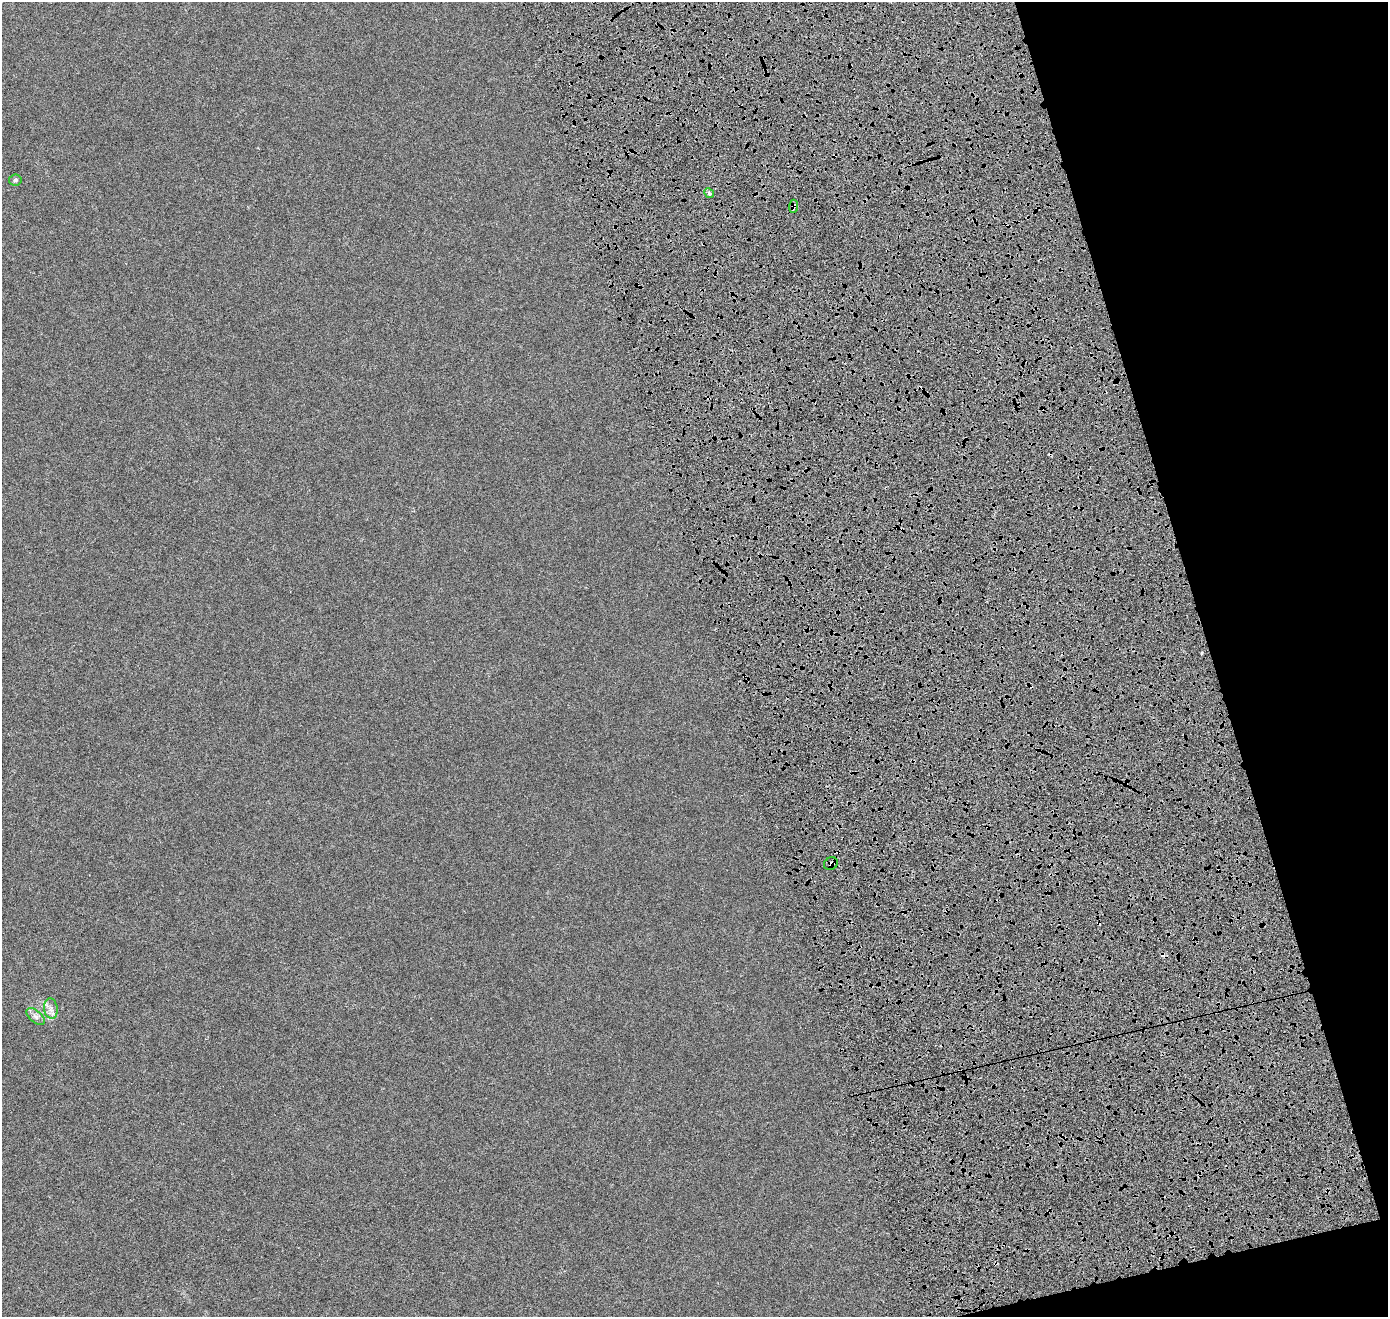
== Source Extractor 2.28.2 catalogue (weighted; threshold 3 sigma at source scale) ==
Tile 12 of 4 x 4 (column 4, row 3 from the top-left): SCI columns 4313-5698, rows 1523-2837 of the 5840 x 5638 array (HDU 1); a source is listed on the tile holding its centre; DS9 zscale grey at full resolution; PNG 1390 x 1319 px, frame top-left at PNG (2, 2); each listed source drawn as its Kron ellipse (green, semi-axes under 4 px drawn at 4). Shown black and unused: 15% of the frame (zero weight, under 4 of 8 exposures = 7% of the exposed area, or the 3 px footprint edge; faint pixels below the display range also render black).
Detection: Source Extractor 2.28.2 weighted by HDU 2 'WHT'; one run over the whole footprint, this tile lists its part. Background 3.17e-06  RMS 0.0016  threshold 0.00671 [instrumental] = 3 sigma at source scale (4.09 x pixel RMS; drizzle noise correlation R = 1.36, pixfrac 0.8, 0.0396/0.0396 arcsec/px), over >= 5 px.
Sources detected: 11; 5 cosmic-ray / hot-pixel residue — neither listed nor drawn; the other 6 listed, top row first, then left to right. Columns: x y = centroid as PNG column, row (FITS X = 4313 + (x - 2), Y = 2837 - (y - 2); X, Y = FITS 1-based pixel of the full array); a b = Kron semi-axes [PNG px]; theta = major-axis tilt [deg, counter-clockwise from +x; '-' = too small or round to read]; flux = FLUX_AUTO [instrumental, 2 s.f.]
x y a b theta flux
15 180 6 5 - 0.25
709 193 5 4 - 0.22
793 206 7 4 86 0.29
831 864 7 6 - 0.46
51 1009 10 7 -81 0.54
36 1016 11 6 -41 0.45
Overlapping masked pixels (flux is a lower limit): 2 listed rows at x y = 793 206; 831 864